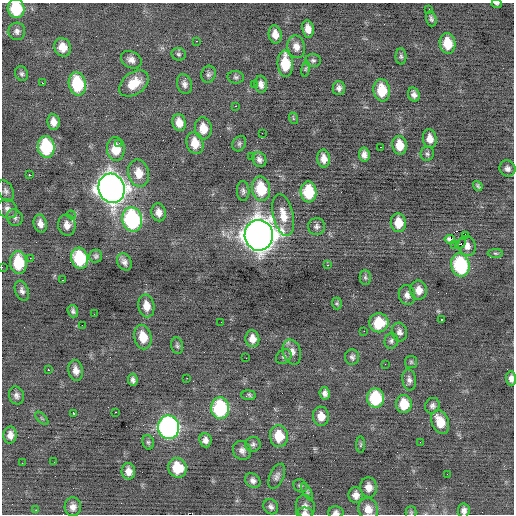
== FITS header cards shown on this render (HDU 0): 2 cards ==
NAXIS1  =                  512 / Axis length
NAXIS2  =                  512 / Axis length

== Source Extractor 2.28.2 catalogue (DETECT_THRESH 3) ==
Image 512 x 512 px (HDU 0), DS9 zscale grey, 1 PNG px = 1 image px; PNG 516 x 516 px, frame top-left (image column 1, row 512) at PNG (2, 3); each listed source drawn as its Kron ellipse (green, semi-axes under 4 px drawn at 4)
Background -0.0663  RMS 0.84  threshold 2.52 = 3 sigma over >= 5 px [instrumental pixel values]
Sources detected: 154; all 154 listed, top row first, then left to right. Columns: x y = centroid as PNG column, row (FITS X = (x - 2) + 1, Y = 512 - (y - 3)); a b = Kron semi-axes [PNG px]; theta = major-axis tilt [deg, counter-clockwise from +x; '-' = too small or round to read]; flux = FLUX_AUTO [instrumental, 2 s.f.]
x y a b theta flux
497 4 5 3 - 65
16 9 9 8 - 2600
429 9 3 2 - 61
431 19 8 5 -73 140
308 29 8 6 -79 480
17 31 8 8 - 230
275 34 9 6 -79 490
196 41 2 2 - 260
448 43 10 8 -81 1300
63 47 9 8 - 690
296 47 11 9 -77 410
179 54 7 6 - 120
401 56 8 5 -88 120
131 60 11 8 -29 320
313 60 8 6 -1 150
285 64 13 7 -86 1700
306 69 8 4 81 99
22 74 7 6 - 140
208 74 8 7 - 160
236 77 8 6 -5 140
42 83 2 2 - 200
134 83 16 11 36 1100
77 84 11 8 -80 3200
184 84 10 7 -72 240
261 84 8 6 -82 300
254 85 3 2 - 120
339 88 7 6 - 210
382 90 11 8 -82 1600
414 95 7 5 -70 240
235 106 3 2 - 340
293 118 6 3 -72 66
53 122 8 6 -81 370
179 123 8 6 -79 560
203 128 11 8 -84 840
262 133 2 2 - 98
430 139 9 7 -82 470
119 143 2 2 - 70
195 143 11 8 -72 880
239 144 8 6 60 120
400 145 9 7 -83 890
46 147 11 8 -83 3600
381 147 3 2 - 120
116 149 12 8 -87 1200
427 154 7 6 - 130
364 155 7 5 -82 270
251 156 2 2 - 94
259 159 8 6 -55 210
324 159 9 6 -81 420
507 169 8 7 - 230
139 173 14 10 -78 820
29 175 3 2 - 150
478 186 5 3 - 94
111 188 15 13 -73 55000
261 189 12 9 -80 2000
6 191 11 7 -64 210
243 191 10 6 -88 170
308 192 10 8 -84 1900
7 209 10 9 - 280
159 212 9 7 -78 360
71 215 4 4 - 72
283 215 21 10 -77 840
15 218 8 7 - 200
132 220 12 10 -78 7300
398 223 9 7 -84 890
40 224 9 6 -76 350
67 225 10 8 -81 400
317 226 8 8 - 190
259 235 15 14 - 76000
465 235 2 2 - 950
450 239 5 3 - 46
455 244 2 2 - 94
460 244 5 3 - 190
467 246 10 8 -73 330
495 253 8 4 -1 80
96 256 6 6 - 120
30 258 3 2 - 67
79 258 10 8 -75 3400
124 262 9 7 -61 240
18 263 11 8 -87 2200
327 265 4 2 - 39
460 265 11 9 -77 4800
2 267 2 2 - 54
365 277 7 5 -89 110
63 280 3 2 - 120
419 290 9 8 - 480
22 291 10 6 -70 220
407 295 10 8 -76 300
337 303 6 5 - 85
146 306 11 8 -80 610
73 311 6 5 - 150
94 314 2 2 - 31
442 320 3 2 - 330
221 322 2 2 - 97
379 323 9 9 - 1600
82 325 2 2 - 33
364 331 2 2 - 160
399 332 9 7 -76 240
143 337 12 8 -78 1000
252 339 8 7 - 490
391 341 8 7 - 160
177 346 8 6 -74 120
292 352 13 9 -70 460
284 356 8 6 37 140
352 357 7 7 - 160
246 358 2 2 - 200
411 362 6 6 - 100
385 364 2 2 - 33
48 370 2 2 - 530
76 371 10 7 -79 400
187 378 2 2 - 440
511 378 7 5 -86 260
133 380 6 4 -84 180
409 380 10 7 -81 230
325 393 6 5 - 220
16 395 9 7 -70 230
249 395 7 4 -5 120
376 398 9 8 - 3000
404 404 9 8 - 1300
432 406 8 7 - 190
220 408 11 9 -87 4800
115 412 2 2 - 490
73 413 3 3 - 370
321 416 9 8 - 590
42 418 8 3 -45 75
440 422 12 8 -67 1000
169 427 12 10 -80 17000
10 435 8 6 86 350
279 436 11 9 -83 1300
205 440 7 6 - 250
148 442 7 5 -73 110
420 442 2 2 - 40
253 444 8 7 - 160
361 445 8 4 89 75
242 450 10 9 - 260
54 462 3 2 - 45
22 463 2 2 - 32
177 468 10 9 - 1600
128 471 8 6 -83 400
447 474 2 2 - 40
277 476 13 7 65 240
253 481 8 6 -36 230
300 486 7 6 - 140
369 487 10 8 -83 470
307 492 9 4 -64 110
356 495 8 7 - 350
73 507 9 8 - 350
271 507 8 6 -54 190
305 507 11 9 -78 330
368 509 11 9 -70 580
36 510 2 2 - 180
464 510 7 6 - 240
411 512 6 5 - 86
304 513 8 5 -1 180
336 513 8 6 -2 190
At the frame edge (FLAGS 8, measured only in part): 9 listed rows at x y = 497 4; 16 9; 2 267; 511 378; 368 509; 464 510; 411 512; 304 513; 336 513